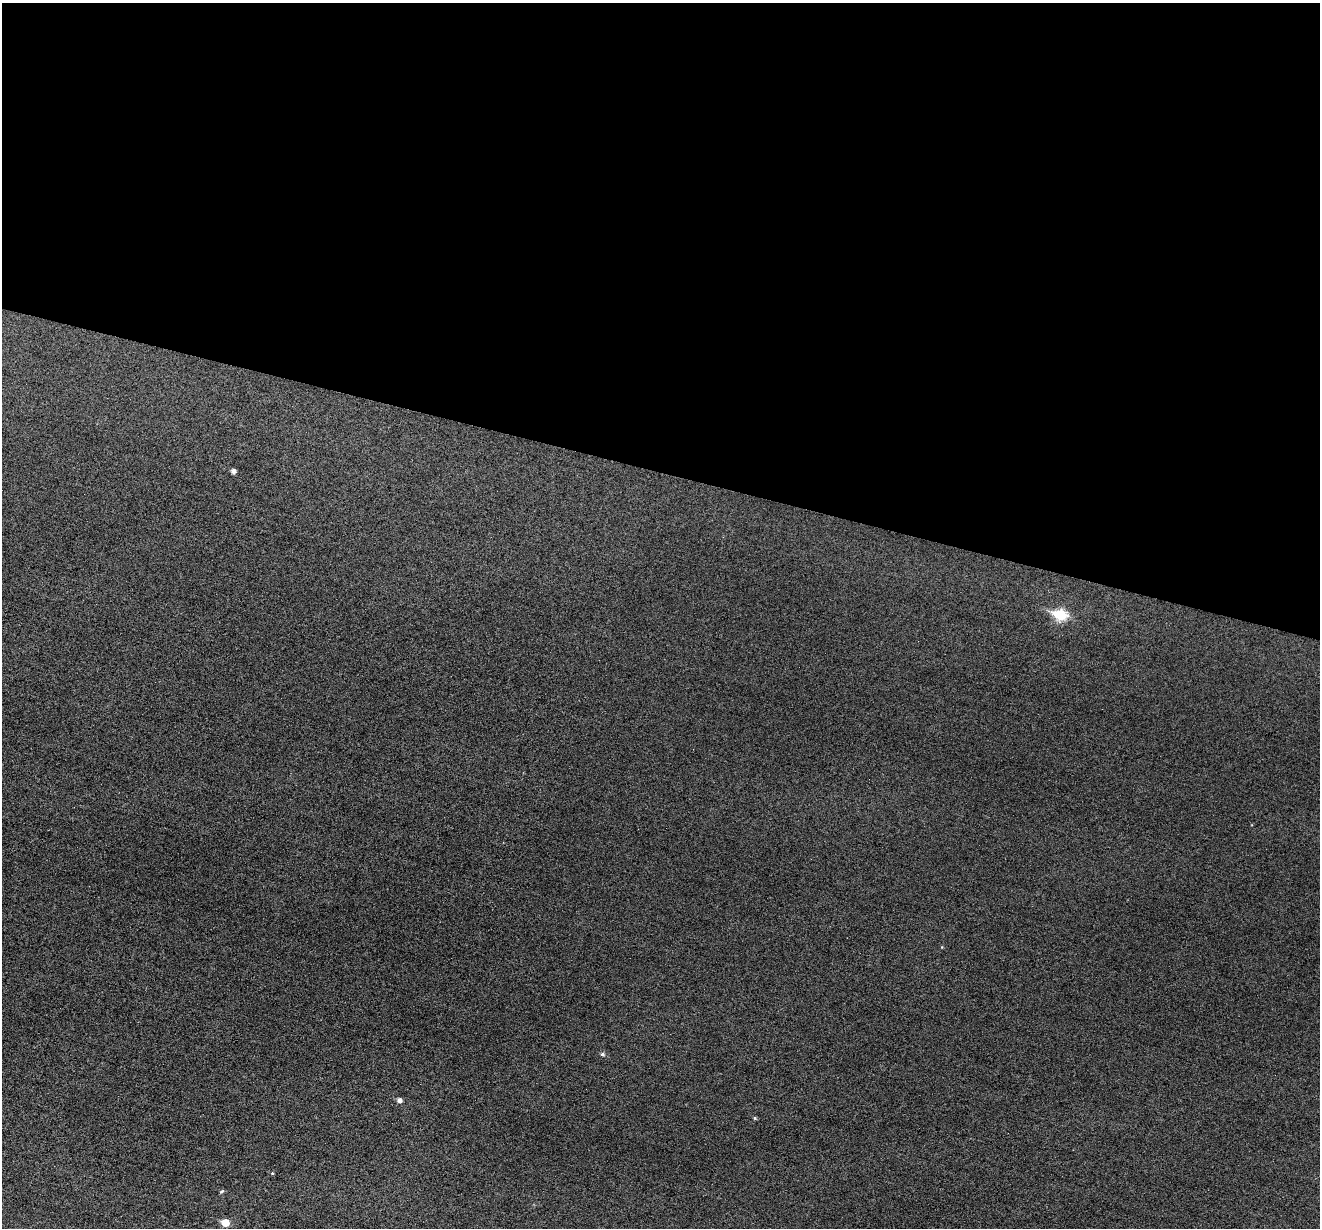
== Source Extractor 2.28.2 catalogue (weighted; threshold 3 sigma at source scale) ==
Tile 3 of 4 x 4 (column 3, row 1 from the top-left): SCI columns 2637-3954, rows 3811-5036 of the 5274 x 5295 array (HDU 1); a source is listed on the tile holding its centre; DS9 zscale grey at full resolution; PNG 1322 x 1230 px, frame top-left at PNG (2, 3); no overlay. Shown black and unused: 38% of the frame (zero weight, under 3 of 6 exposures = <1% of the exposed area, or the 3 px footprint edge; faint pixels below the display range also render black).
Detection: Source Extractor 2.28.2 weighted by HDU 2 'WHT'; one run over the whole footprint, this tile lists its part. Background 0.0453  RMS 0.0056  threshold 0.0229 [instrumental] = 3 sigma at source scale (4.09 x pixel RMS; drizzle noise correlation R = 1.36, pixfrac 0.8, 0.05/0.05 arcsec/px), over >= 5 px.
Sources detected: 8; all 8 listed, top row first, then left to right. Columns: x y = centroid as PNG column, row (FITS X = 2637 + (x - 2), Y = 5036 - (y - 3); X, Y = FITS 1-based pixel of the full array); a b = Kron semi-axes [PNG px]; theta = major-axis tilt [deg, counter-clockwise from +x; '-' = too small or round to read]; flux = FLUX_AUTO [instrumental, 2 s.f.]
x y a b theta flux
233 471 5 4 - 1.9
1060 615 8 6 -14 35
602 1054 5 5 - 1.2
399 1100 6 5 - 1.8
755 1118 4 4 - 0.58
272 1173 4 4 - 0.5
222 1191 6 4 31 0.81
225 1223 6 5 - 8.2